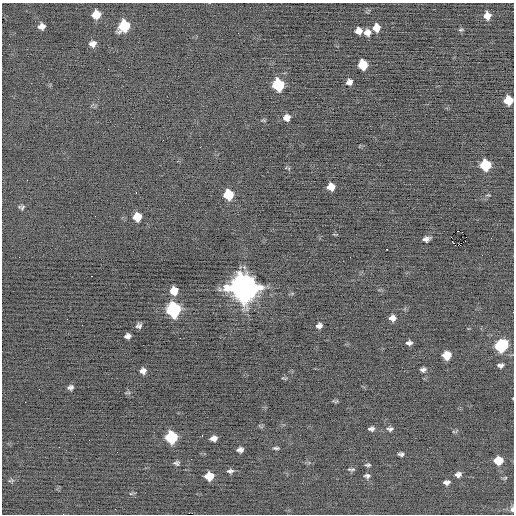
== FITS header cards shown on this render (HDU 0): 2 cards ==
NAXIS1  =                  512 / Axis length
NAXIS2  =                  512 / Axis length

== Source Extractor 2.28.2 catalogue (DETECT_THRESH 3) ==
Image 512 x 512 px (HDU 0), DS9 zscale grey, 1 PNG px = 1 image px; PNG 516 x 516 px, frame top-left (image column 1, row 512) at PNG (2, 3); no overlay
Background -0.151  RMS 0.71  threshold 2.13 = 3 sigma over >= 5 px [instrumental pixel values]
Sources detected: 68; all 68 listed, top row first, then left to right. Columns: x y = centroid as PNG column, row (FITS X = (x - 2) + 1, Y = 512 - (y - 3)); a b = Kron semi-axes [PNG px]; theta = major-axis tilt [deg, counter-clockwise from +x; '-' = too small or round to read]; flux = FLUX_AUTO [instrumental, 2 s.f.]
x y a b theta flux
96 15 7 7 - 710
487 16 7 6 - 380
41 26 6 6 - 270
124 26 9 8 - 2400
376 28 8 7 - 470
461 30 6 4 19 73
358 31 6 6 - 300
367 32 8 7 - 280
238 33 2 2 - 30
92 44 8 6 10 240
363 65 8 7 - 1300
349 82 6 6 - 220
278 85 8 7 - 3500
508 100 7 7 - 1100
287 118 7 7 - 280
264 120 8 3 -6 56
163 140 2 2 - 48
485 165 7 7 - 2600
331 187 7 6 - 510
136 193 3 2 - 130
228 195 7 7 - 1500
22 207 7 5 -6 98
137 217 7 7 - 700
335 234 7 3 -13 44
451 237 2 2 - 180
426 239 7 5 13 180
459 245 5 2 - 160
387 249 3 2 - 150
92 276 2 2 - 55
244 287 11 10 - 77000
174 291 8 7 - 570
174 309 9 8 - 8600
392 318 7 6 - 260
319 325 6 5 - 180
139 326 5 5 - 140
127 336 6 5 - 190
409 343 6 5 - 150
501 346 8 7 - 4400
447 355 7 7 - 700
500 365 6 4 2 150
423 369 6 4 2 150
143 371 6 6 - 210
284 378 8 2 -5 48
70 387 5 5 - 140
39 389 2 2 - 32
128 393 8 3 2 59
335 401 7 3 -4 69
25 402 2 2 - 89
371 429 7 5 5 140
390 429 9 6 -2 140
202 436 3 2 - 93
171 437 8 8 - 3500
213 438 7 5 7 230
276 448 7 3 -1 85
240 450 6 5 - 180
401 454 5 4 - 120
498 460 7 6 - 1100
176 463 6 4 3 110
368 465 6 3 2 81
351 469 8 3 3 77
230 471 8 5 5 120
458 474 6 5 - 180
209 476 7 6 - 780
367 476 6 4 -11 120
11 480 9 4 8 86
447 482 6 4 6 160
115 509 2 2 - 33
512 509 7 4 -88 130
At the frame edge (FLAGS 8, measured only in part): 2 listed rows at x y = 508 100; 512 509